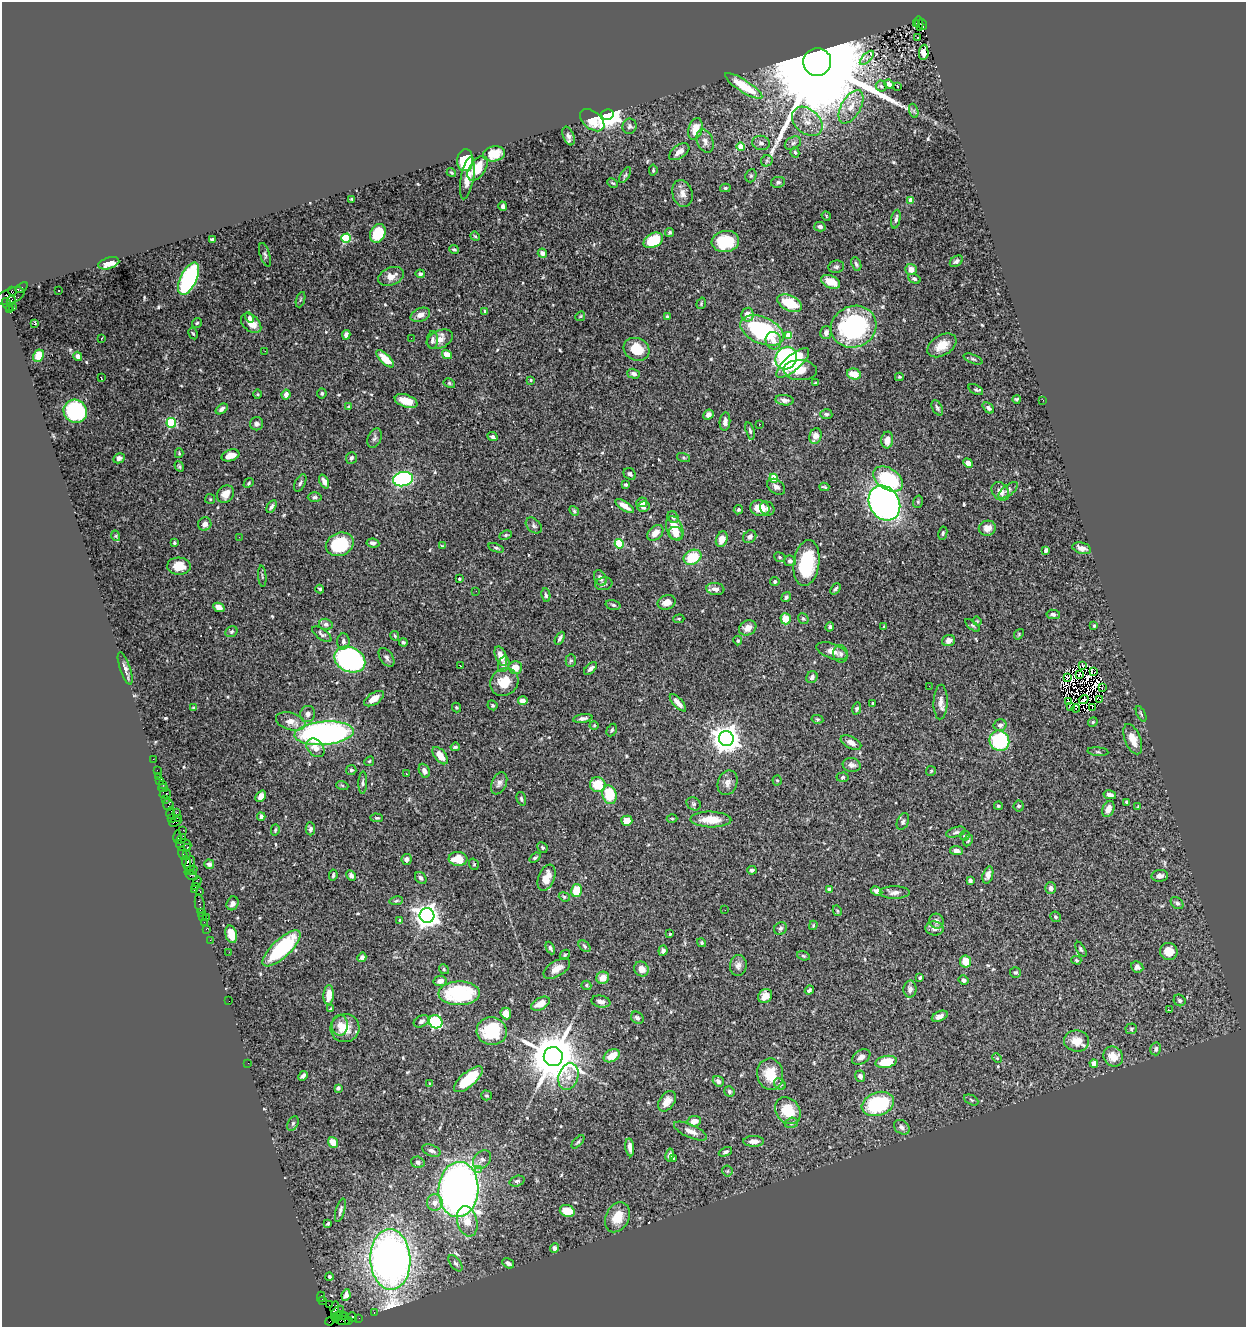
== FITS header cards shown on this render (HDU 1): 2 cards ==
NAXIS1  =                 1244
NAXIS2  =                 1325

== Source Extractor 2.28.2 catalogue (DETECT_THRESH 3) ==
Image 1244 x 1325 px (HDU 1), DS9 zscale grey, 1 PNG px = 1 image px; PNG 1248 x 1329 px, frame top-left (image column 1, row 1325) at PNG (2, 2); each listed source drawn as its Kron ellipse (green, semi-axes under 4 px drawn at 4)
Background 1.29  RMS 0.033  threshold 0.1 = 3 sigma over >= 5 px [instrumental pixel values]
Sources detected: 574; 4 with non-positive FLUX_AUTO (blend fragments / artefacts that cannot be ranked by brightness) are neither listed nor drawn; of the other 570, the 500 brightest by FLUX_AUTO listed and drawn (70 fainter detections omitted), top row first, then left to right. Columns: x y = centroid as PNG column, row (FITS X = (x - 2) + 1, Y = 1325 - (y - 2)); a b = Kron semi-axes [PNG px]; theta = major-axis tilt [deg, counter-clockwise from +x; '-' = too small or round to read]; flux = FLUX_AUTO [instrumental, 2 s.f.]
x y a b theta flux
916 23 2 2 - 130
919 23 7 3 -86 140
922 25 6 3 -74 490
917 37 3 2 - 3.9
924 52 8 5 86 13
867 58 9 3 45 4.2
817 62 14 13 - 100000
889 84 5 4 - 8.3
744 86 22 6 -33 80
881 86 5 5 - 4.1
897 86 3 2 - 2.4
851 107 18 9 60 31
914 111 7 4 -72 4.5
607 114 6 5 - 2600
592 120 14 8 -39 42
807 121 17 12 -41 30
629 126 8 7 - 6.8
695 129 11 7 74 38
568 136 10 5 -69 8.3
705 141 12 8 -69 14
761 143 9 7 -15 8
793 143 8 6 28 6.9
741 147 4 4 - 44
679 152 11 6 35 17
795 153 5 4 - 5.3
494 154 11 7 13 36
465 160 11 8 86 110
767 161 6 5 - 4
478 168 14 8 56 49
653 170 5 3 - 2.9
451 173 5 3 - 3
625 175 9 3 58 3.4
751 176 7 5 68 3.9
467 178 21 6 80 26
778 182 7 5 10 4.7
613 183 5 3 - 2.9
725 188 5 4 - 3
682 193 14 10 -74 18
352 199 3 3 - 2.8
911 200 4 4 - 28
503 206 5 3 - 6.6
826 216 5 4 - 2.4
896 219 9 4 78 6.7
820 227 5 4 - 7.2
669 232 4 3 - 4
378 233 10 7 64 84
475 236 5 4 - 2.5
346 238 5 4 - 160
212 239 4 3 - 4
653 240 10 7 29 100
725 241 14 10 9 97
454 249 5 3 - 3.2
542 253 4 4 - 11
265 255 12 5 -74 5.3
956 261 7 5 35 6.1
109 263 11 5 16 29
856 264 7 5 -64 5.2
836 267 8 6 9 5.5
911 269 6 5 - 15
420 274 4 4 - 4.8
391 276 13 8 21 20
189 279 17 8 65 320
914 279 6 4 -23 4.2
831 282 10 6 -23 34
22 287 7 3 35 160
12 291 4 3 - 230
59 291 2 2 - 2.6
10 296 15 7 20 1300
11 300 5 3 - 140
300 300 8 3 71 3.2
701 303 6 4 72 3.1
790 303 13 7 -26 77
8 305 7 3 -54 97
13 306 2 2 - 25
9 310 4 3 - 450
485 312 4 3 - 3
420 315 10 6 21 14
747 315 7 6 - 24
580 316 5 4 - 2.6
249 317 5 4 - 4.7
667 317 4 4 - 5.1
197 323 5 4 - 3.6
251 323 12 7 -43 24
35 324 3 2 - 80
854 327 23 20 23 360
762 330 23 13 -23 280
193 333 6 4 -61 2.7
826 333 6 5 - 9.1
346 335 5 4 - 9.5
788 335 4 4 - 37
101 338 3 2 - 4.2
411 338 2 2 - 5.8
440 339 14 9 24 17
432 340 9 5 85 6.9
773 341 9 7 -71 15
942 345 16 10 31 34
637 349 13 11 -27 46
265 351 3 2 - 3.6
447 355 5 4 - 28
39 356 6 5 - 32
78 356 5 4 - 8.7
786 358 12 10 58 260
385 359 11 5 -45 36
973 359 10 4 -21 4.1
793 363 20 7 41 130
800 370 17 10 -4 34
633 374 6 5 - 9
854 374 7 5 -16 29
899 377 4 3 - 3
101 378 4 2 - 3.7
531 380 4 3 - 2.4
449 383 6 4 -29 3.2
816 383 4 2 - 3
976 390 8 4 -28 4.2
322 393 5 5 - 3.7
258 394 5 3 - 2.3
286 394 5 4 - 12
1017 399 4 4 - 3.8
784 400 9 5 -7 9.4
1043 400 3 2 - 3.3
406 401 12 6 -20 38
349 407 4 3 - 2.9
937 408 8 5 -61 5
988 408 6 4 -43 7.4
222 409 7 4 38 8.3
75 411 12 11 - 230
826 414 6 5 - 4.4
708 415 5 4 - 9.2
725 422 9 5 84 11
171 423 5 4 - 160
256 424 6 6 - 7.1
759 424 3 2 - 4.1
750 431 9 4 -73 4.6
815 436 8 6 70 18
492 437 5 4 - 6
375 438 10 6 67 6.5
887 440 8 6 83 19
179 453 5 4 - 2.7
230 455 9 5 18 21
683 457 7 3 -19 3.3
119 458 6 4 28 6.8
351 458 6 5 - 5.6
968 463 5 4 - 13
179 466 5 4 - 3.6
630 474 6 5 - 5.2
774 478 4 4 - 70
403 479 10 7 12 340
888 479 16 10 -33 150
324 482 7 4 -67 11
249 483 5 4 - 3.2
300 483 9 5 64 5.7
626 485 4 4 - 4.2
776 487 10 7 -35 11
824 487 5 2 - 3
1008 490 12 5 38 7.8
1000 491 10 7 -52 19
226 494 9 7 45 21
315 497 7 4 1 4.7
210 499 5 5 - 3.1
642 502 5 4 - 9.2
918 502 6 5 - 3.3
884 503 18 15 -59 1000
625 506 11 4 -34 18
271 507 7 4 61 5.2
643 507 6 5 - 9.6
760 508 10 7 -11 33
767 508 7 6 - 7
738 510 5 4 - 3.7
574 511 5 4 - 3.3
673 517 6 5 - 6.3
205 524 7 6 - 12
534 526 9 6 -43 6.4
675 528 13 8 -68 38
987 528 8 7 - 18
655 533 9 6 44 19
943 533 7 4 80 3.9
676 534 7 6 - 18
506 535 6 4 27 3.4
116 536 5 3 - 2.3
239 537 2 2 - 5.7
750 537 7 6 - 8.9
722 539 8 5 71 24
174 543 4 3 - 3
373 543 6 4 -7 6.6
340 544 14 11 24 120
619 544 5 4 - 100
442 546 4 3 - 2.4
496 548 8 4 -18 4.1
1082 548 9 5 -16 16
1046 550 4 3 - 6.3
693 557 9 7 26 72
780 557 6 4 -23 3.7
790 561 6 5 - 5.8
806 563 23 12 81 140
179 566 12 8 -2 36
262 576 10 3 -85 3.2
600 578 8 6 -62 11
459 579 3 3 - 3.5
775 581 4 4 - 4.1
604 584 8 6 10 7.3
320 589 4 3 - 3.1
715 589 9 6 -7 12
835 589 6 3 51 4.4
476 591 2 2 - 5.7
546 595 7 4 -81 4.7
786 597 5 4 - 4.7
667 602 9 7 21 19
613 605 7 4 -15 4.3
219 607 6 4 -28 17
1053 614 7 4 -9 5.7
679 619 5 4 - 2.5
786 619 5 5 - 35
803 619 6 5 - 3.8
977 621 5 4 - 2.3
326 624 6 5 - 7.9
972 625 8 3 -39 3.2
884 626 3 3 - 2.3
1094 626 3 3 - 2.7
830 627 4 4 - 4.9
748 628 9 7 30 18
231 632 6 5 - 4.3
322 634 11 5 -36 6.2
1019 634 6 4 50 2.8
395 636 5 3 - 2.7
560 638 7 3 63 5.4
949 640 6 5 - 11
343 641 8 6 86 8.6
738 641 4 4 - 3
403 642 4 3 - 3.9
832 651 16 7 -20 17
840 654 9 7 -74 7.3
501 656 10 5 -68 23
386 657 10 6 -55 7.6
350 659 16 12 -24 640
571 660 6 5 - 4.1
504 664 8 5 75 8.6
1082 665 3 2 - 3.4
460 666 3 2 - 3.2
515 667 7 6 - 26
125 668 17 5 -71 9.8
591 668 8 4 41 7.6
1094 672 3 2 - 51
1080 674 4 2 - 4.7
812 677 6 5 - 6.9
1068 677 3 2 - 4.1
504 682 15 13 35 45
929 686 2 2 - 7.7
1102 688 3 2 - 3
374 699 11 5 33 23
1084 699 5 2 - 6.5
1100 699 3 2 - 16
523 701 5 4 - 14
941 702 17 7 88 15
1068 702 3 2 - 2.7
678 703 11 4 -47 16
873 703 4 3 - 3.6
492 705 5 4 - 3.5
1071 706 2 2 - 3.2
194 708 4 3 - 3.7
456 708 5 4 - 2.5
1076 708 4 2 - 5.4
1092 708 3 2 - 6.8
857 709 6 4 76 3.6
308 714 8 7 - 9.9
1141 714 8 3 -64 3.4
583 718 10 4 9 8.1
817 719 6 4 -11 2.8
291 721 15 8 -16 24
1093 722 5 4 - 2.8
594 725 4 4 - 2.4
1000 725 6 5 - 7.3
612 730 6 4 61 3.9
324 733 30 11 5 800
726 739 7 7 - 2800
1133 739 16 8 -69 28
999 741 10 9 - 210
851 742 11 5 -27 12
455 747 5 3 - 3.2
315 748 10 7 -47 22
1098 752 10 4 -5 4.1
440 756 10 5 -50 26
153 759 2 2 - 19
369 761 5 4 - 2.5
852 765 9 7 -10 9.2
157 770 2 2 - 45
351 770 5 5 - 4.2
424 771 7 5 -66 11
931 771 5 5 - 3.3
406 774 3 3 - 6.4
158 776 2 2 - 16
842 777 6 4 3 3.1
160 780 3 3 - 130
777 781 5 4 - 2.7
363 783 11 4 89 5.2
499 783 12 7 66 9.6
728 783 12 9 70 14
163 784 2 2 - 24
342 785 6 4 -19 2.7
598 785 8 7 - 53
163 788 4 2 - 41
165 794 5 5 - 230
609 795 9 7 -73 76
1110 795 6 4 -12 10
261 796 6 4 53 13
165 799 2 2 - 80
521 799 7 4 -74 3.9
1126 802 4 3 - 3.5
694 804 7 6 - 4.9
168 805 6 5 - 280
998 806 4 4 - 3.5
1019 806 5 5 - 5
1138 807 4 4 - 2.5
1108 809 8 6 67 17
177 812 3 2 - 220
171 813 6 3 79 140
261 817 4 4 - 8.7
179 818 4 2 - 140
377 818 6 4 -2 3.1
172 819 4 2 - 86
672 819 5 3 - 2.4
711 819 20 8 -1 43
627 821 5 5 - 22
903 821 8 5 66 5.5
175 822 6 3 22 160
310 829 6 4 -89 6.4
183 830 2 2 - 22
275 830 6 3 76 3.2
956 832 10 5 16 5.4
965 836 5 4 - 4.2
178 837 7 3 -88 250
181 839 5 3 - 200
968 840 6 4 62 3.2
184 845 8 6 -6 340
187 847 3 3 - 340
542 847 5 4 - 3.3
956 851 6 4 -8 10
183 853 7 3 -75 350
187 854 2 2 - 79
535 858 6 4 37 4.3
407 859 5 5 - 8.4
458 859 9 7 -5 56
186 863 7 3 -72 370
190 864 8 4 83 600
209 864 5 4 - 6.1
474 864 6 4 -71 3.2
191 870 7 3 19 500
752 870 5 4 - 4.3
333 875 5 3 - 4.1
351 875 5 4 - 6.6
988 875 9 5 72 11
192 876 6 3 -20 110
1160 876 8 6 9 9.6
421 878 6 5 - 7
547 878 14 8 67 28
970 880 4 4 - 5.3
197 882 5 2 - 170
195 886 3 2 - 55
1051 888 6 5 - 11
194 890 3 2 - 86
829 890 4 4 - 18
200 891 3 2 - 81
576 891 6 5 - 49
877 891 6 4 -27 8.3
895 892 15 6 0 13
564 897 6 4 -22 3.1
396 901 7 3 8 3.2
232 903 7 6 - 10
1177 903 7 5 -41 6.2
200 904 10 5 -81 250
725 910 2 2 - 5.1
837 911 5 4 - 2.8
201 912 4 3 - 130
427 915 7 7 - 2000
202 916 4 3 - 190
206 917 2 2 - 170
1056 917 5 5 - 4.2
400 920 3 3 - 3.5
936 921 8 7 - 9.2
204 922 3 2 - 38
813 925 5 3 - 2.7
781 928 7 6 - 5.2
935 928 9 7 -8 11
206 929 2 2 - 57
231 934 9 5 -75 28
670 934 3 3 - 2.4
210 940 2 2 - 33
702 943 5 4 - 3.7
585 946 7 4 -43 3.9
282 948 24 9 43 210
550 948 7 4 -64 5.2
1081 949 8 4 -59 3.9
663 951 5 4 - 7
1169 951 9 8 - 30
229 952 2 2 - 2.5
565 955 5 4 - 2.9
803 956 6 4 -20 2.6
362 957 5 4 - 8.3
1076 960 5 4 - 2.8
965 961 6 5 - 31
738 966 10 8 81 10
1137 967 6 5 - 9.4
557 968 15 7 31 17
444 969 5 4 - 2.9
641 969 8 7 - 22
1015 972 5 5 - 3.8
603 978 6 6 - 23
920 978 4 3 - 4.6
964 980 5 4 - 5.9
440 981 6 5 - 10
586 985 5 4 - 3.3
910 989 8 6 88 9.4
809 990 5 4 - 4.9
459 993 21 12 1 180
329 995 10 5 86 29
765 996 7 6 - 22
1180 1000 6 5 - 5.2
229 1001 2 2 - 28
601 1002 9 6 -10 10
541 1004 10 5 29 26
331 1009 3 3 - 2.4
1170 1010 3 2 - 37
506 1013 6 5 - 25
940 1016 8 5 24 12
637 1018 7 5 -39 6.9
421 1021 8 5 30 7.1
436 1022 7 6 - 240
340 1025 10 8 89 19
345 1028 14 14 - 36
1131 1029 6 5 - 3.8
492 1031 15 14 - 140
1077 1041 12 10 -8 34
1156 1049 6 5 - 6.3
612 1056 8 6 30 32
1113 1056 10 9 - 36
553 1057 9 9 - 12000
861 1057 10 6 33 10
997 1058 5 4 - 2.7
886 1062 11 6 11 58
248 1063 2 2 - 14
1094 1064 4 4 - 22
770 1074 16 13 -82 57
303 1076 5 3 - 5.9
860 1076 6 5 - 9.6
568 1077 13 9 72 21
468 1079 18 7 41 94
718 1081 6 5 - 9.1
430 1084 3 3 - 2.5
780 1084 6 5 - 4
338 1088 4 3 - 5.2
729 1091 5 5 - 4.1
486 1095 5 5 - 3.5
971 1100 7 4 -27 4.4
667 1101 11 7 55 19
878 1104 17 11 20 200
788 1111 14 11 -51 65
694 1121 7 5 9 21
293 1123 8 5 63 4.5
791 1123 6 5 - 4.7
902 1127 9 6 -38 8.4
690 1131 18 6 -24 18
754 1141 10 5 1 14
333 1142 6 5 - 26
578 1142 8 4 45 3.6
630 1147 9 4 -84 12
431 1151 10 5 -22 6.7
725 1152 7 4 22 5
670 1155 6 4 78 6.9
673 1158 3 3 - 2.7
482 1160 10 8 49 11
418 1162 7 5 -17 5.6
479 1170 4 4 - 5.9
727 1171 5 5 - 3
517 1181 7 5 18 5
458 1190 27 20 87 1400
435 1203 8 8 - 16
340 1210 12 4 74 7.7
567 1211 7 6 - 43
617 1217 16 11 63 42
467 1221 15 10 -74 31
328 1223 4 3 - 3.8
554 1248 5 4 - 9.3
390 1259 30 20 -87 1600
455 1263 9 5 -53 5.7
508 1263 6 4 -30 7.1
329 1277 4 4 - 4.1
346 1295 6 4 80 7.5
321 1297 5 2 - 58
323 1301 4 2 - 77
329 1305 2 2 - 52
335 1308 7 4 83 340
337 1311 7 3 35 280
374 1313 3 2 - 35
340 1315 7 4 6 360
346 1316 3 3 - 140
337 1317 6 4 47 220
352 1317 5 4 - 250
359 1318 2 2 - 39
349 1320 4 3 - 120
330 1321 4 2 - 43
343 1321 8 3 -1 180
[70 fainter detections neither listed nor drawn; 4 non-positive-flux detections neither listed nor drawn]